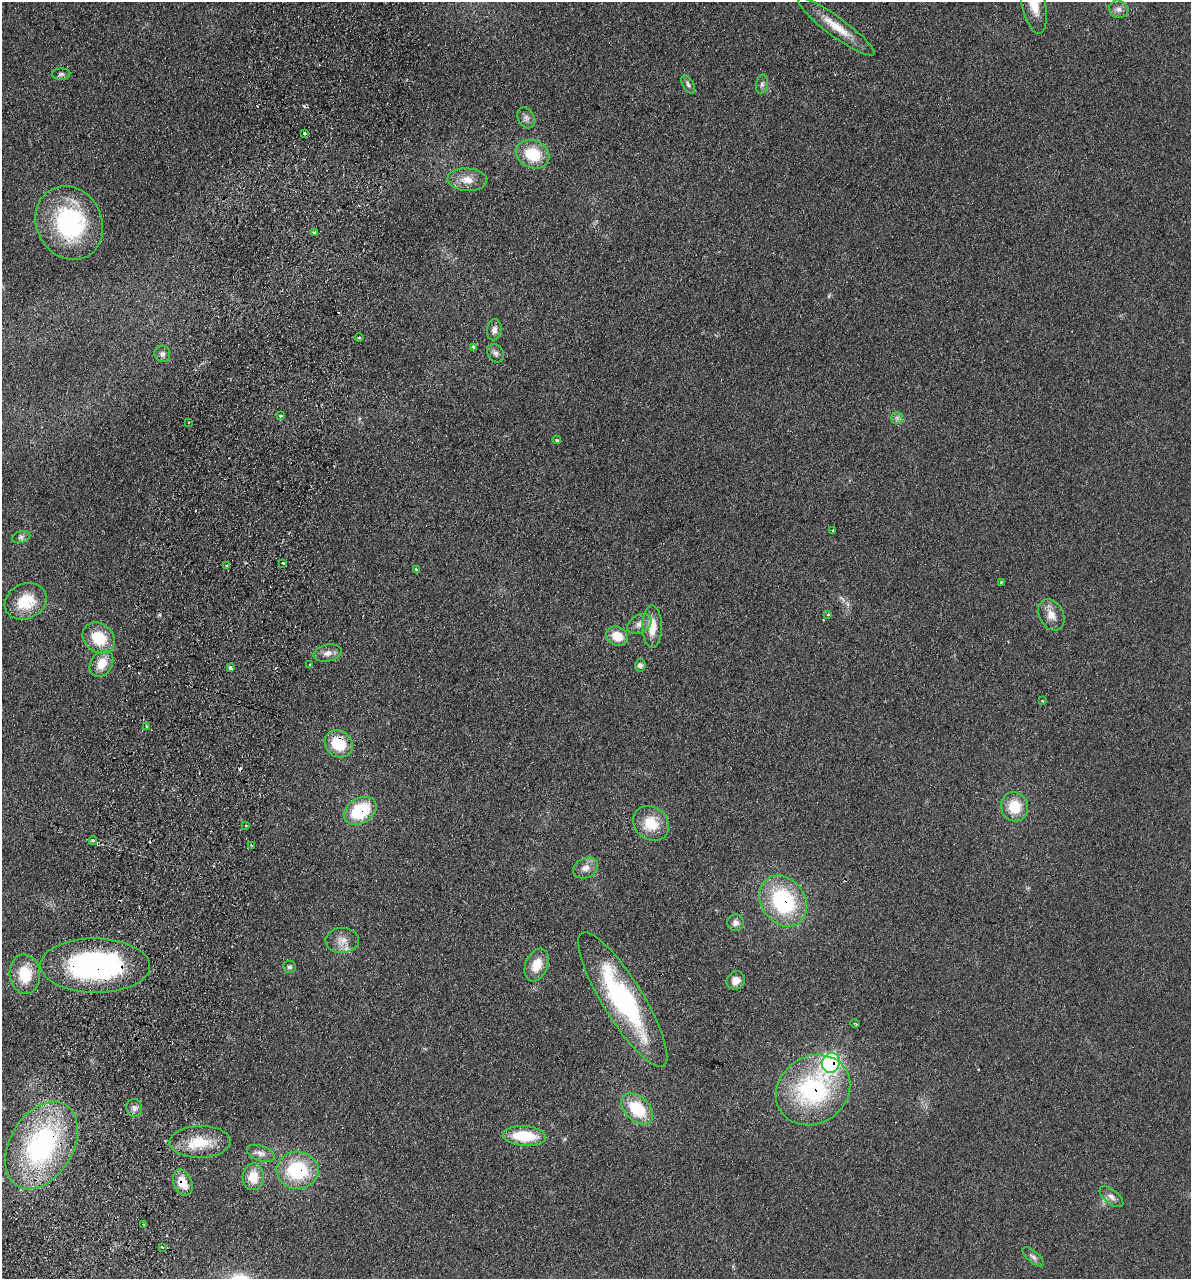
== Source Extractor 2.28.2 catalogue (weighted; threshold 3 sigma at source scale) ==
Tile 7 of 4 x 4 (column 3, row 2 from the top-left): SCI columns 2556-3744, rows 2571-3847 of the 5237 x 5141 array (HDU 1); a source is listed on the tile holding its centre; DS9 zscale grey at full resolution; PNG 1193 x 1281 px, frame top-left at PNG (2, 2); each listed source drawn as its Kron ellipse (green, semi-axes under 4 px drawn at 4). Shown black and unused: <1% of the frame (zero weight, under 2 of 3 exposures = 3% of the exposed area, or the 3 px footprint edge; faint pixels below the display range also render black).
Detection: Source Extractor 2.28.2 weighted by HDU 2 'WHT'; one run over the whole footprint, this tile lists its part. Background 0.191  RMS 0.012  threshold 0.055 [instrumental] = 3 sigma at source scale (4.5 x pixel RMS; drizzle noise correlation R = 1.50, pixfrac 1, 0.05/0.05 arcsec/px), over >= 5 px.
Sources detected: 82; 1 too faint to see at this stretch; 7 cosmic-ray / hot-pixel residue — neither listed nor drawn; the other 74 listed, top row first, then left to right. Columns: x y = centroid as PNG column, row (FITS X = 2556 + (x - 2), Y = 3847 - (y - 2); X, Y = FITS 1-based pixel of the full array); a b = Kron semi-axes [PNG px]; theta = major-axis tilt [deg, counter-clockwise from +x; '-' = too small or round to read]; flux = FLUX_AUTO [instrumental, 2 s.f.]
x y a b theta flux
1033 2 32 12 -79 37
1119 9 10 8 -23 5.8
836 27 47 9 -36 27
61 74 9 5 1 3.1
688 84 10 5 -60 3.5
762 84 9 6 81 3.6
526 118 11 8 -58 5.4
304 133 3 3 - 3.4
533 154 17 13 -25 45
467 180 20 11 -4 16
69 223 38 32 -61 140
314 232 4 3 - 6.4
494 330 11 7 80 5.7
359 338 5 3 - 1.4
473 347 3 3 - 3.8
496 353 10 7 -56 4.5
162 354 8 8 - 4.3
280 415 3 3 - 3.8
897 418 6 6 - 3
189 423 3 3 - 3.6
557 440 4 3 - 2.6
833 531 3 2 - 1.5
21 537 9 5 15 3.7
283 563 3 3 - 3.1
227 566 3 3 - 2.4
416 569 3 3 - 6.2
1001 582 3 3 - 1.4
26 601 22 17 25 40
828 614 4 3 - 1.3
1051 615 16 12 -60 13
639 624 13 9 30 8
652 627 21 9 -90 22
617 636 11 9 -28 21
99 638 17 14 -40 39
327 653 14 8 13 8
101 664 14 11 59 21
310 665 3 3 - 1.6
640 665 6 5 - 4
231 668 4 3 - 8.4
1042 701 4 3 - 1.5
147 727 3 3 - 3.3
339 744 15 12 -37 37
1015 807 15 13 -71 31
360 811 17 12 32 67
651 823 19 16 -41 31
246 825 3 2 - 1.1
93 841 4 3 - 3.2
251 845 3 2 - 1.1
585 868 13 9 26 9.4
783 901 27 22 -55 120
736 923 8 8 - 5.7
342 940 17 12 2 13
537 965 17 11 67 21
95 966 55 27 -1 270
289 967 6 6 - 2.7
25 974 20 15 -85 39
736 980 9 8 - 10
623 1000 78 20 -58 190
855 1023 5 3 - 1.1
831 1063 10 9 - 270
813 1090 39 33 35 170
134 1108 8 8 - 4.9
637 1109 18 12 -43 48
525 1136 21 10 -4 49
200 1142 30 16 1 36
41 1145 47 31 59 230
261 1153 14 7 -19 7.1
298 1170 21 18 -3 80
253 1177 13 10 87 23
183 1182 13 9 -67 22
1111 1197 14 7 -39 6.4
144 1224 3 2 - 1.3
162 1247 4 3 - 1.7
1033 1257 13 5 -41 4.1
Overlapping masked pixels (flux is a lower limit): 9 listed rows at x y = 339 744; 360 811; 783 901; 95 966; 831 1063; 813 1090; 41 1145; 298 1170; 183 1182
Isophote crosses this tile's border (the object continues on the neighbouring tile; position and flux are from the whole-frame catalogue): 1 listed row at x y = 1033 2